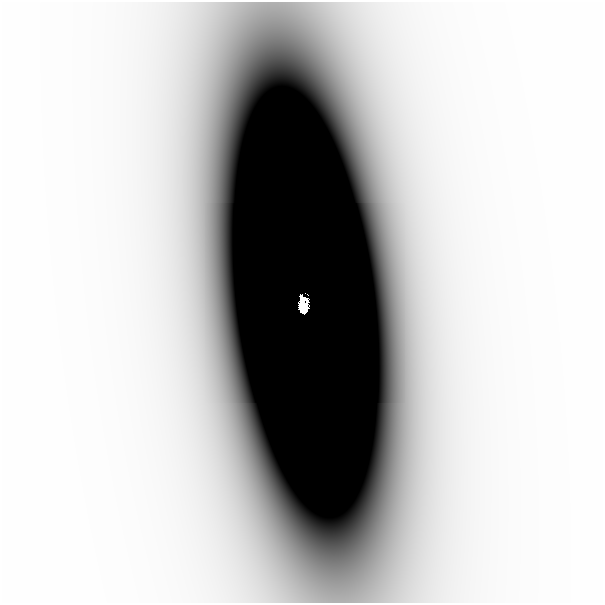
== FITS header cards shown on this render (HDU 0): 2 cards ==
NAXIS1  =                  601
NAXIS2  =                  601

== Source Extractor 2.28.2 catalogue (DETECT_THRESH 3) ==
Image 601 x 601 px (HDU 0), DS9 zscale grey, 1 PNG px = 1 image px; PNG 605 x 605 px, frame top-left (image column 1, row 601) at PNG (0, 2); no overlay
Background -2.39e-07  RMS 1.4e-07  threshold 4.18e-07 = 3 sigma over >= 5 px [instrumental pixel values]
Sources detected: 3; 1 with non-positive FLUX_AUTO (blend fragments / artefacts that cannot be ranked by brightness) is not listed; the other 2 listed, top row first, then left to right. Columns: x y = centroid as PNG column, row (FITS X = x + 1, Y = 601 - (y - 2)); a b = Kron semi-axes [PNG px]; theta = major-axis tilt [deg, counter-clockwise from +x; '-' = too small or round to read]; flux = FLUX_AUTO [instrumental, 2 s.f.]
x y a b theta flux
194 200 86 30 -89 0.0022
301 306 12 7 -87 3.3
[1 non-positive-flux detection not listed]